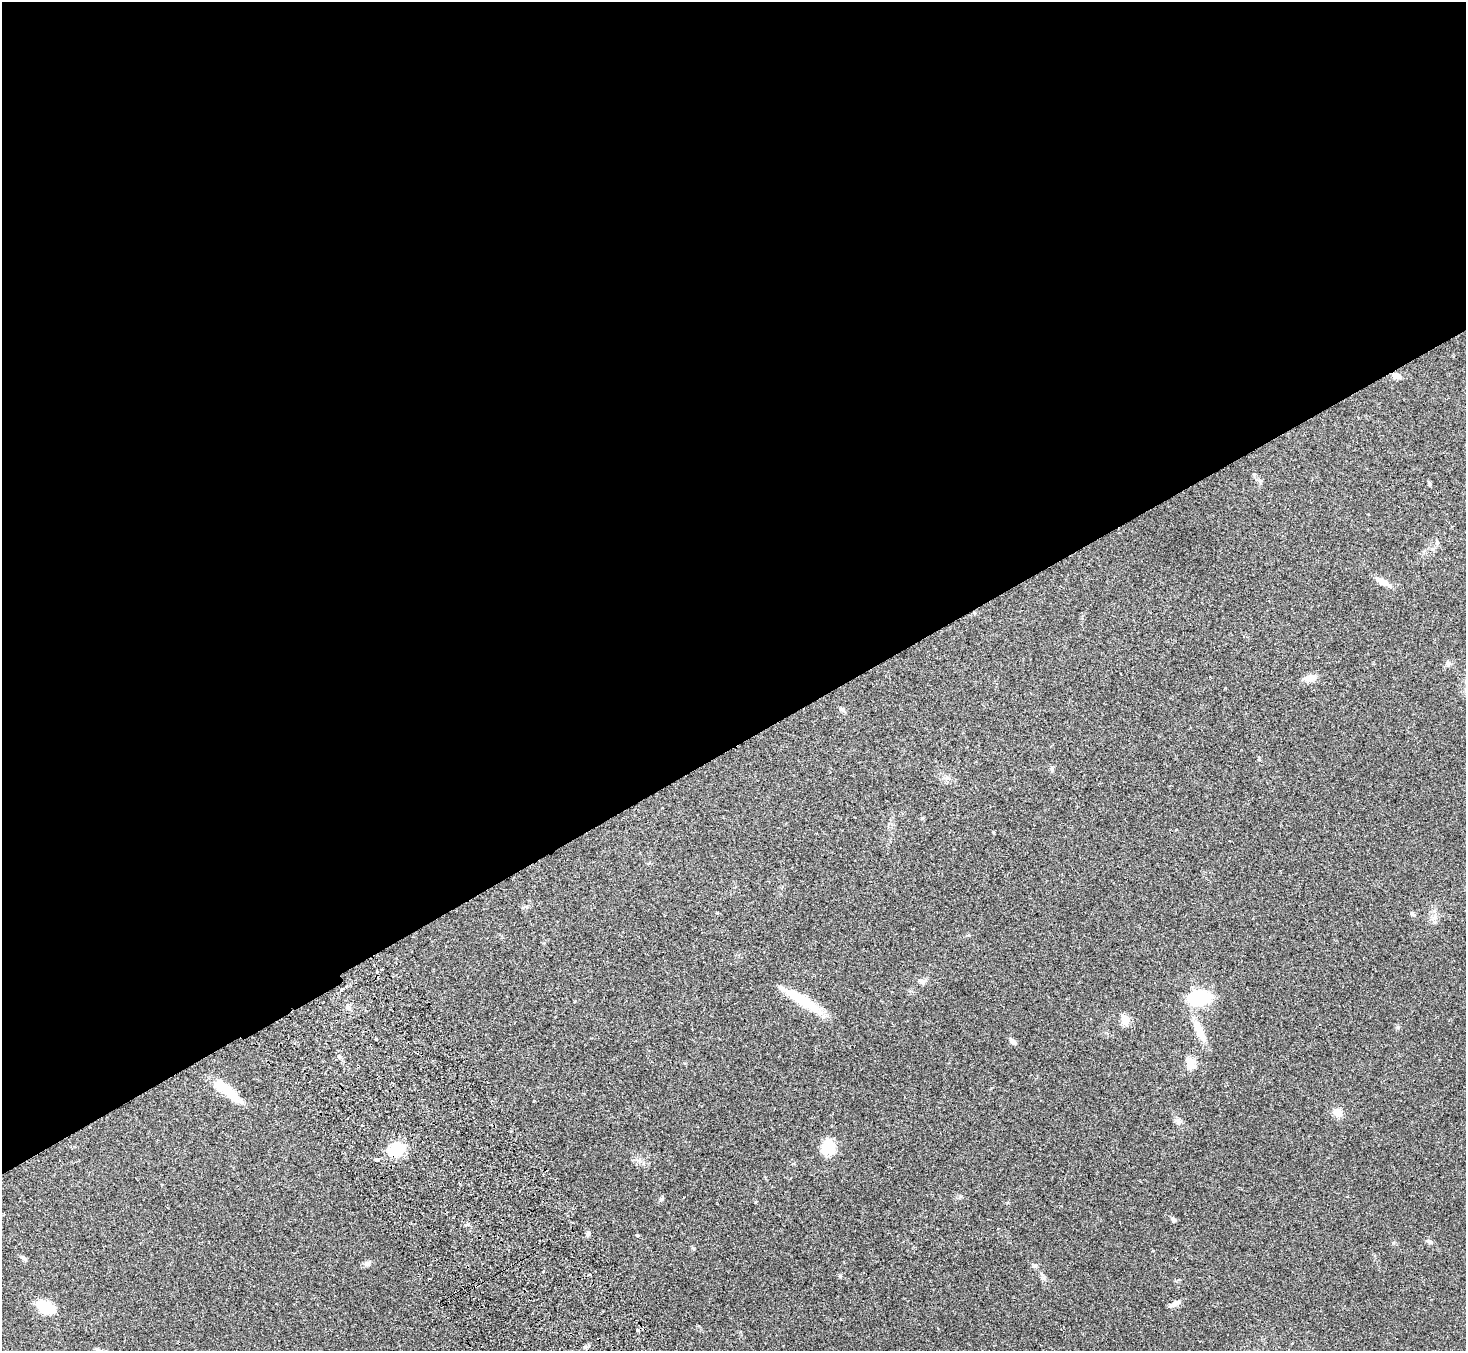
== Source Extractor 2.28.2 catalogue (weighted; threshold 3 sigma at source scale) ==
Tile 2 of 4 x 4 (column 2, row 1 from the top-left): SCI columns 1515-2978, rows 4243-5591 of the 5960 x 5922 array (HDU 1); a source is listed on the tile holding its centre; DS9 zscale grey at full resolution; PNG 1468 x 1353 px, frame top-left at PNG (2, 2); no overlay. Shown black and unused: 55% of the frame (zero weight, under 2 of 3 exposures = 3% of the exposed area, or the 3 px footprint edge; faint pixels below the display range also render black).
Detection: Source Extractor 2.28.2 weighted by HDU 2 'WHT'; one run over the whole footprint, this tile lists its part. Background 0.0842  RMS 0.0075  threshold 0.0337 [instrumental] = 3 sigma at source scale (4.5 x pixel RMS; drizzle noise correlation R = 1.50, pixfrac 1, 0.05/0.05 arcsec/px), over >= 5 px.
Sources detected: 41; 1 inside a brighter object's white glare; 1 cosmic-ray / hot-pixel residue — not listed; the other 39 listed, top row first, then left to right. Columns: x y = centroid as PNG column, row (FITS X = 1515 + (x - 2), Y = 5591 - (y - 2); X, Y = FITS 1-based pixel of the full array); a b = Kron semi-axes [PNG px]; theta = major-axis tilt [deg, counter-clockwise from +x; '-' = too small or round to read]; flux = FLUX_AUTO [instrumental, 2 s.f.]
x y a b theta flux
1396 376 11 6 -17 5
1429 483 7 4 -65 1.1
1382 581 17 8 -30 6.2
1448 664 6 6 - 1.7
1309 678 13 8 15 6.6
843 710 8 5 -18 1.6
1052 768 7 4 -90 1.2
993 832 3 2 - 0.85
1413 914 7 4 -37 1.2
381 969 3 3 - 2.2
377 971 3 3 - 2
922 981 9 7 -5 2.5
1199 998 15 9 4 66
803 1001 44 11 -31 27
1125 1020 6 5 - 22
1200 1031 30 10 -63 13
1013 1041 11 6 -35 2.4
1191 1063 14 10 -89 7.3
227 1091 41 10 -38 17
1338 1112 9 8 - 7.7
1178 1121 11 6 -59 2.9
828 1147 15 13 56 20
396 1150 21 17 18 19
377 1160 3 3 - 9
661 1199 6 6 - 1.2
755 1202 3 3 - 0.73
1173 1220 7 6 - 1.7
588 1233 6 5 - 1.6
638 1235 4 4 - 1.1
1430 1241 9 6 -32 1.8
23 1258 10 4 -23 1.7
367 1264 8 7 - 2.3
1035 1265 8 3 19 1.2
543 1271 4 3 - 0.99
590 1275 3 3 - 1.1
1176 1303 13 7 28 4
46 1307 20 11 -29 21
585 1347 6 5 - 1.5
99 1350 6 4 18 1.3
Overlapping masked pixels (flux is a lower limit): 2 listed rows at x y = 1396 376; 396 1150
Isophote crosses this tile's border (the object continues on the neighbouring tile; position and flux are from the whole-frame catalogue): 1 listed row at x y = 99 1350
Unlisted compact peaks at least as high as the median listed source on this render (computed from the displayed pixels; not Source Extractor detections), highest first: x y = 840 1276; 1398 1027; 638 1160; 1393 1243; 468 1224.